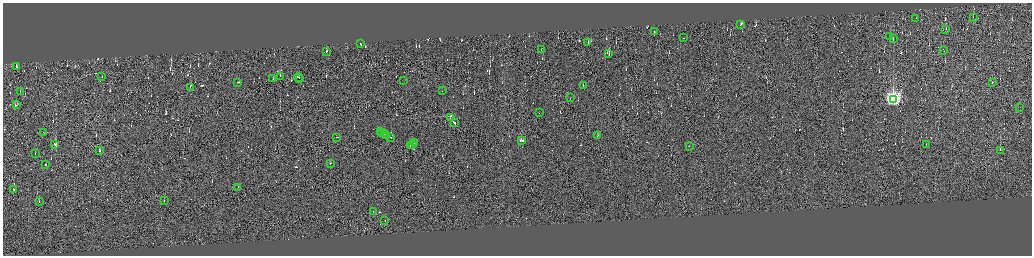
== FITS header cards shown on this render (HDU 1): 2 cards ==
NAXIS1  =                 4118
NAXIS2  =                 1013

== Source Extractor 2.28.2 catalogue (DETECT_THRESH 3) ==
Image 4118 x 1013 px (HDU 1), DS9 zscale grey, zoomed out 1/4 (1 PNG px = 4 x 4 image px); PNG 1034 x 258 px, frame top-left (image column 4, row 1010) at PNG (3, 3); each listed source drawn as its Kron ellipse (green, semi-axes under 4 px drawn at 4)
Background -0.044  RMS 3.9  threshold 11.6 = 3 sigma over >= 5 px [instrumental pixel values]
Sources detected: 640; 580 cannot appear on this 1/4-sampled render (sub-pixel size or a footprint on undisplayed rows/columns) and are neither listed nor drawn; the other 60 listed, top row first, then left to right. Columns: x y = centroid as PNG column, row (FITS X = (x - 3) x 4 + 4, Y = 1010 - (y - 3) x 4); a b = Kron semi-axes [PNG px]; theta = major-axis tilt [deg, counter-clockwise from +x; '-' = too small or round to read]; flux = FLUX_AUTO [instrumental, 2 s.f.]
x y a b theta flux
973 17 2 1 - 7300
916 18 2 1 - 4600
741 25 2 1 - 15000
946 29 2 1 - 11000
654 32 2 1 - 12000
890 36 2 1 - 39000
684 38 2 1 - 14000
893 38 2 1 - 720
588 42 2 1 - 16000
360 43 2 1 - 19000
541 49 3 1 - 16000
943 50 2 1 - 20000
326 52 2 1 - 41000
609 54 3 1 - 21000
16 66 2 1 - 15000
102 76 2 1 - 3200
280 76 2 1 - 8700
298 77 4 1 - 30000
299 78 2 1 - 19000
273 79 2 1 - 9300
403 80 2 1 - 930
238 82 2 1 - 12000
992 82 2 1 - 23000
583 86 2 1 - 19000
190 87 2 1 - 3600
20 91 2 1 - 15000
442 91 2 1 - 5900
570 97 3 1 - 19000
893 99 4 4 - 610000
17 104 2 1 - 25000
1020 107 2 1 - 9200
539 113 2 1 - 10000
450 118 2 1 - 38000
454 122 3 1 - 30000
381 131 2 1 - 14000
44 132 2 1 - 36000
382 132 2 1 - 17000
384 133 3 1 - 31000
387 135 3 1 - 33000
597 135 2 1 - 15000
337 137 3 1 - 28000
390 137 3 1 - 31000
521 141 4 1 - 26000
415 142 3 1 - 25000
55 144 2 1 - 10000
413 144 2 1 - 15000
926 144 2 1 - 360
411 145 3 1 - 19000
689 146 2 1 - 21000
100 150 2 1 - 13000
1000 150 2 1 - 14000
35 154 2 1 - 15000
330 163 2 1 - 16000
46 164 2 1 - 21000
238 187 2 1 - 14000
14 190 2 1 - 20000
39 201 2 1 - 24000
164 201 2 1 - 14000
373 211 2 1 - 43000
385 220 2 1 - 10000
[580 sub-pixel or undisplayed-footprint detections neither listed nor drawn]